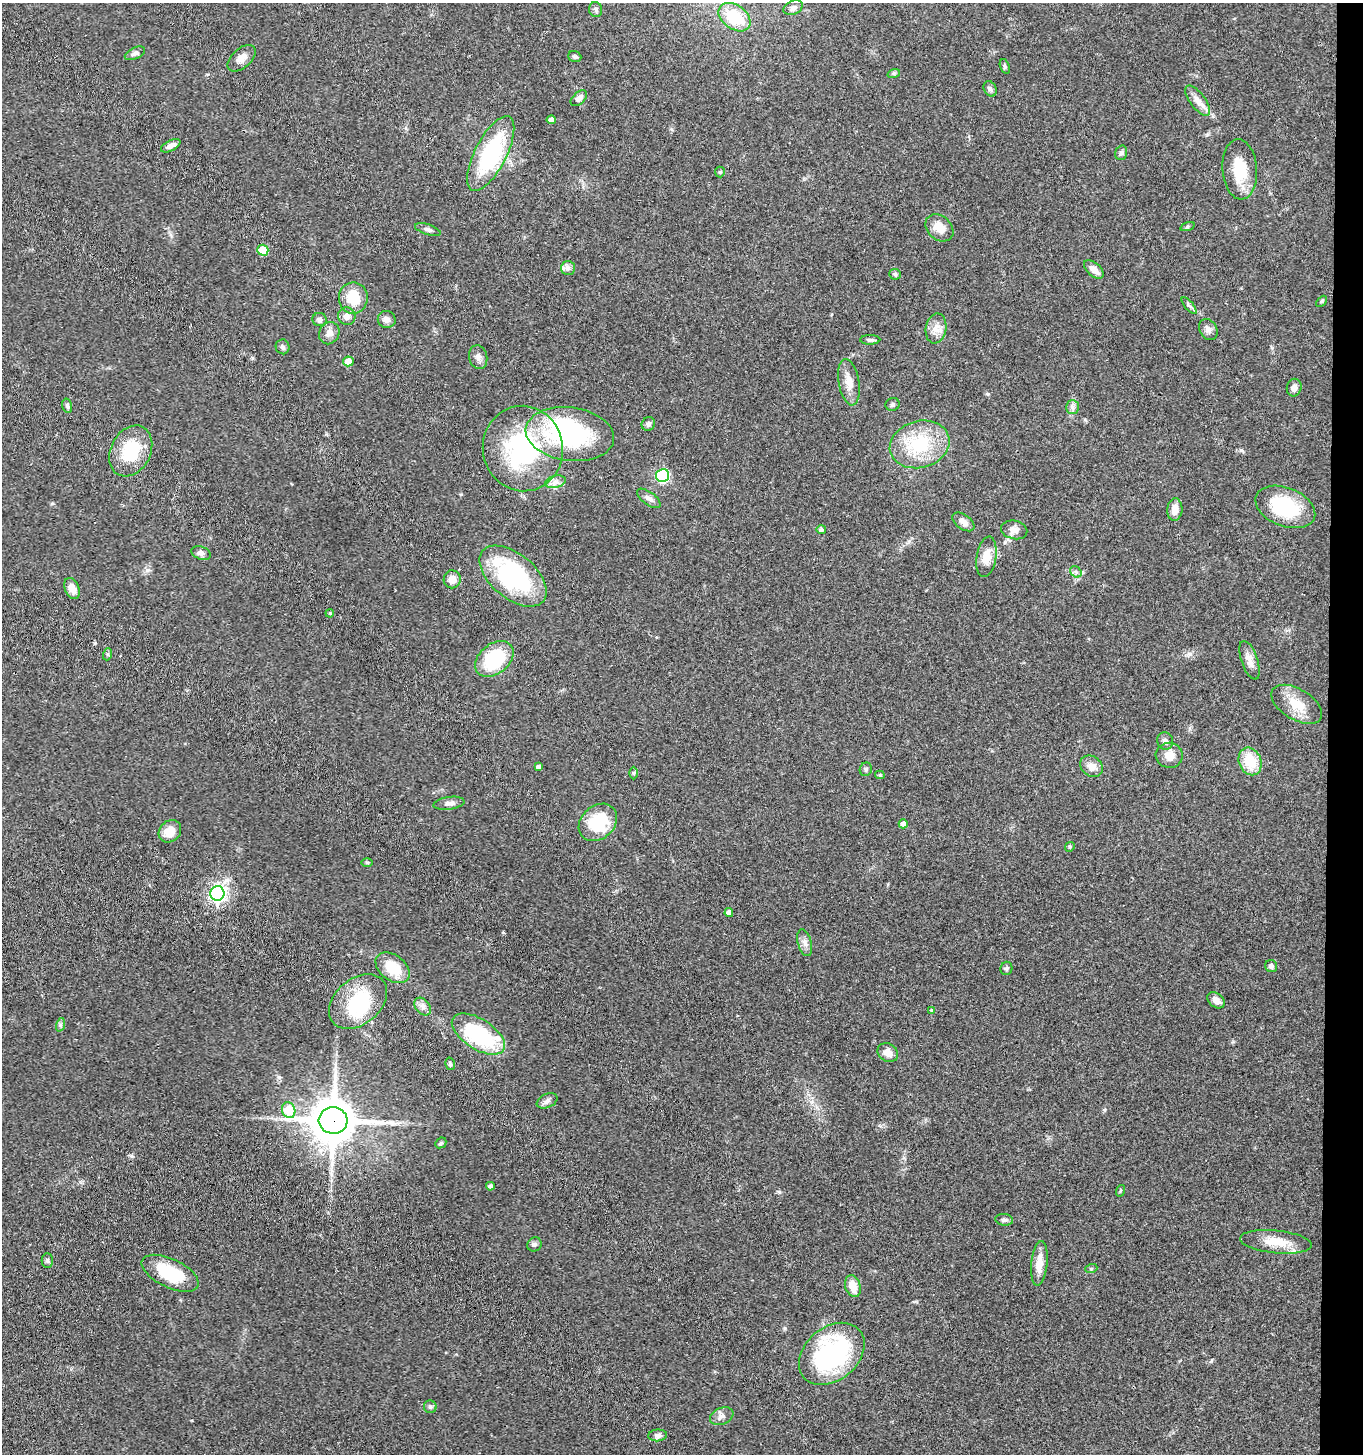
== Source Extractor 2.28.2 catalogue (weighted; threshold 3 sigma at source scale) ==
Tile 6 of 3 x 3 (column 3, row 2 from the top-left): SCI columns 2927-4287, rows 1459-2910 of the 4444 x 4370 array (HDU 1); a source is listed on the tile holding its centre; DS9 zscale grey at full resolution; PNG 1365 x 1456 px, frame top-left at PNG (2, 3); each listed source drawn as its Kron ellipse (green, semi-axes under 4 px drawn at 4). Shown black and unused: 3% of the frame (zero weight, under 3 of 4 exposures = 6% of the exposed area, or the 3 px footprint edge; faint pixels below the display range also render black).
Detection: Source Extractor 2.28.2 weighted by HDU 2 'WHT'; one run over the whole footprint, this tile lists its part. Background 0.0688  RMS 0.0053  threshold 0.0241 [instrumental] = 3 sigma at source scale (4.5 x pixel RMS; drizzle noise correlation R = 1.50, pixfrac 1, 0.05/0.05 arcsec/px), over >= 5 px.
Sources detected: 116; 2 inside a brighter object's white glare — neither listed nor drawn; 2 inside a brighter listed object's ellipse — not listed separately; the other 112 listed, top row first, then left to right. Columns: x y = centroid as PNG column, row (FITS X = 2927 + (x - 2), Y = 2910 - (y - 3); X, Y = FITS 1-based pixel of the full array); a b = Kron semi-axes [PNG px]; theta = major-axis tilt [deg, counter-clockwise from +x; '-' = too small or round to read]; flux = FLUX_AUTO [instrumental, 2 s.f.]
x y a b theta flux
793 8 10 7 23 2
596 9 7 6 - 1.3
734 17 18 12 -36 22
135 53 11 5 24 1.8
575 57 7 5 -21 1.1
242 58 17 9 42 4.1
1005 66 8 4 -71 0.99
894 73 6 4 18 0.78
990 89 8 6 -61 1.5
579 98 10 6 43 2.3
1198 101 18 7 -54 4.3
551 120 5 4 - 3.1
171 146 10 5 27 2.9
491 153 41 16 63 51
1121 153 7 5 74 1.2
1240 169 30 17 -86 17
720 172 5 5 - 0.68
1187 227 7 3 19 0.79
939 228 15 11 -43 6.9
428 230 13 5 -18 1.6
263 250 5 5 - 15
568 268 7 7 - 1.8
1094 269 12 6 -40 4
895 274 6 5 - 0.89
353 298 16 14 -90 12
1321 301 6 4 45 0.7
1189 306 10 3 -50 1.1
347 316 9 8 - 3
387 319 9 8 - 2.5
319 320 7 6 - 1.8
936 328 15 10 79 4.8
1208 330 11 8 -58 2.5
329 333 11 10 - 3.2
870 340 10 4 1 1.3
283 347 7 6 - 1.3
478 357 12 9 -77 2.9
348 361 5 5 - 5.6
849 382 23 10 -80 6.3
1294 388 9 7 77 2.9
892 404 7 6 - 1.1
67 406 7 4 -75 1.1
1072 407 7 6 - 1.8
648 424 7 6 - 1.6
570 434 44 26 -7 80
920 444 30 23 15 31
523 449 43 40 -79 71
131 451 27 20 62 25
663 475 6 6 - 75
555 482 10 6 13 2.7
649 498 14 6 -36 2.5
1285 507 31 19 -21 35
1175 510 11 7 84 4.8
963 522 12 7 -36 3.3
821 530 5 4 - 1.5
1014 530 13 9 -13 3.3
201 553 10 6 -23 2.1
986 557 20 10 81 7.1
1076 572 6 5 - 1.2
513 576 39 22 -40 68
452 579 9 8 - 4.6
72 588 11 7 -66 4.4
330 613 4 3 - 0.46
108 654 6 4 72 0.68
494 659 21 15 39 32
1249 660 20 8 -71 4.5
1297 704 28 15 -31 12
1165 741 9 8 - 2.2
1169 755 13 12 - 6
1250 761 14 11 -67 14
1091 766 12 9 -39 4.1
539 767 4 4 - 1.5
866 769 7 6 - 1.2
634 773 6 4 90 0.73
880 775 5 4 - 0.92
449 803 15 6 8 2.5
598 822 21 16 42 25
903 824 4 4 - 2.1
170 831 12 10 46 7.4
1070 847 5 4 - 0.72
367 862 5 3 - 0.54
217 893 7 7 - 190
729 912 4 4 - 2.4
805 943 13 6 -74 2.6
1271 966 6 6 - 1.5
393 968 19 12 -38 15
1006 968 6 6 - 1.1
1216 1000 9 7 -41 3.7
358 1002 33 23 40 37
423 1007 10 7 -51 2.5
931 1010 3 3 - 0.47
60 1025 7 4 72 0.99
478 1034 30 15 -32 46
888 1053 11 9 -32 4.6
450 1064 6 4 -77 1
547 1101 11 6 25 2
289 1110 8 6 -70 19
333 1120 14 13 - 2000
441 1143 6 5 - 0.72
490 1186 4 4 - 1.4
1120 1191 6 3 72 0.54
1004 1220 9 6 -7 1.5
1276 1242 36 11 -6 11
534 1244 7 6 - 1.5
47 1261 7 5 -90 1
1039 1263 22 8 84 7.1
1091 1269 6 4 19 0.7
170 1273 31 14 -26 24
853 1286 11 7 -73 6.7
832 1354 36 26 40 74
430 1407 6 6 - 1.1
722 1416 12 8 24 2.7
658 1435 9 6 6 1.8
Overlapping masked pixels (flux is a lower limit): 1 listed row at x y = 333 1120
Unlisted compact peaks at least as high as the median listed source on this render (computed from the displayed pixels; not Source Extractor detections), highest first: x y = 1190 654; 988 394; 779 1192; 131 1156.